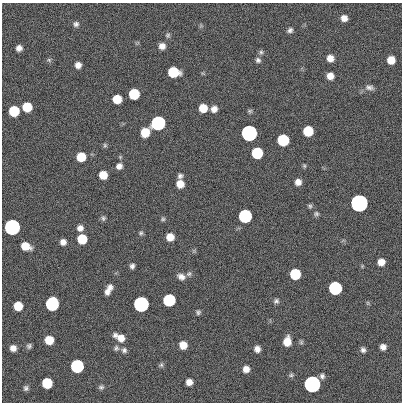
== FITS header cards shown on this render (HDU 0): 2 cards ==
NAXIS1  =                  400
NAXIS2  =                  400

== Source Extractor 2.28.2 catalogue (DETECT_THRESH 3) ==
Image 400 x 400 px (HDU 0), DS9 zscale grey, 1 PNG px = 1 image px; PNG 404 x 404 px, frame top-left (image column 1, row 400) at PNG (2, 3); no overlay
Background 0.299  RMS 33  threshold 100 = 3 sigma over >= 5 px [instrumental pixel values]
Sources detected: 88; all 88 listed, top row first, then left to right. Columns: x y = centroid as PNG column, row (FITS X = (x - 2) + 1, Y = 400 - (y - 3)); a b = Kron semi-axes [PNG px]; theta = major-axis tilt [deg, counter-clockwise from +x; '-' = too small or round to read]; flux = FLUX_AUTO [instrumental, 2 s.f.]
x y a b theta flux
344 18 6 6 - 1.6e+04
76 24 8 7 - 7.3e+03
290 30 7 6 - 6.7e+03
168 35 7 5 65 4.4e+03
162 46 7 7 - 1.4e+04
19 48 6 6 - 1.2e+04
261 52 7 5 -89 4.8e+03
330 58 7 7 - 1.9e+04
49 60 7 5 -14 4.2e+03
258 60 7 6 - 6.6e+03
391 60 7 6 - 3.2e+04
78 65 6 6 - 1.4e+04
173 72 8 7 - 1.2e+05
330 76 7 6 - 1.9e+04
369 87 13 7 -10 1.0e+04
134 94 7 7 - 1.2e+05
117 99 7 7 - 4.8e+04
27 107 7 7 - 7.2e+04
203 108 7 7 - 3.9e+04
214 109 7 7 - 1.4e+04
14 111 7 7 - 1.2e+05
250 111 7 5 -14 3.8e+03
158 123 7 7 - 1.0e+06
308 131 7 7 - 9.1e+04
145 132 8 7 - 5.0e+04
249 133 7 7 - 3.5e+06
283 140 7 7 - 2.1e+05
105 145 7 5 -89 3.8e+03
257 153 7 7 - 1.8e+05
81 157 7 7 - 5.8e+04
119 166 8 7 - 1.1e+04
304 166 5 4 - 3.1e+03
103 175 7 7 - 3.5e+04
180 176 6 5 - 6.4e+03
298 182 6 6 - 1.5e+04
180 184 7 7 - 2.4e+04
359 203 7 7 - 1.1e+07
310 206 6 5 - 4.2e+03
316 214 7 6 - 5.1e+03
245 216 7 7 - 5.4e+05
103 218 7 6 - 5.0e+03
163 219 6 5 - 3.9e+03
12 227 7 7 - 2.9e+06
80 228 7 7 - 1.2e+04
141 233 7 6 - 4.5e+03
170 237 7 7 - 2.8e+04
82 239 7 7 - 7.7e+04
63 242 6 6 - 1.2e+04
25 246 8 6 -21 3.7e+04
194 251 6 5 - 3.3e+03
381 262 6 6 - 2.1e+04
132 266 6 5 - 7.0e+03
189 274 8 6 43 5.6e+03
295 274 7 7 - 1.4e+05
181 277 10 7 -23 1.3e+04
110 287 8 7 - 9.9e+03
335 288 7 7 - 5.7e+05
107 292 7 6 - 1.0e+04
169 300 7 7 - 3.1e+05
276 301 8 7 - 6.3e+03
368 303 6 4 -90 3.2e+03
52 304 8 7 - 6.1e+05
141 304 7 7 - 2.1e+06
18 306 7 7 - 5.0e+04
198 312 6 6 - 4.9e+03
115 335 8 6 68 7.3e+03
121 338 9 8 - 1.9e+04
49 340 7 7 - 4.8e+04
287 342 8 6 80 3.3e+04
301 342 6 6 - 4.0e+03
183 345 7 6 - 2.8e+04
29 346 6 6 - 5.3e+03
383 347 6 6 - 1.1e+04
13 348 6 6 - 1.3e+04
116 348 7 7 - 5.7e+03
257 349 7 6 - 1.3e+04
124 350 7 7 - 6.8e+03
363 350 7 6 - 7.3e+03
161 365 7 6 - 4.5e+03
77 366 7 7 - 5.2e+05
246 369 7 7 - 1.7e+04
291 375 7 5 1 4.4e+03
322 376 6 6 - 6.8e+03
189 382 6 6 - 1.6e+04
47 383 7 7 - 9.9e+04
312 384 7 7 - 5.5e+06
101 387 7 6 - 5.3e+03
26 388 6 6 - 5.8e+03